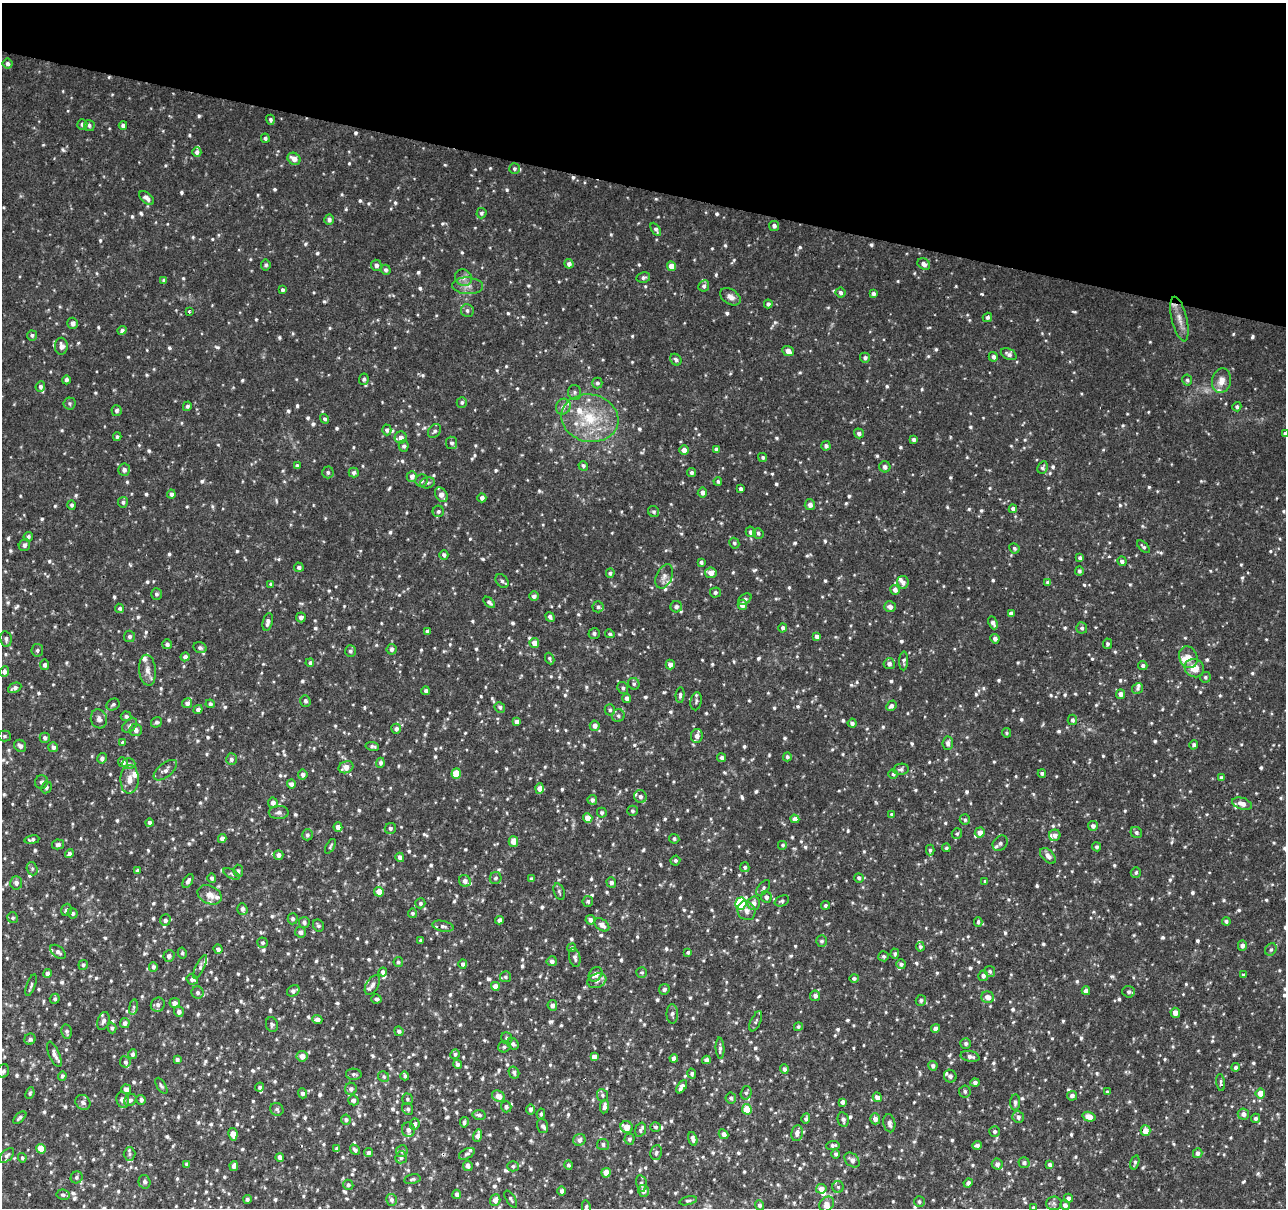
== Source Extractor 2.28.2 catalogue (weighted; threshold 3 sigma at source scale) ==
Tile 2 of 4 x 4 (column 2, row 1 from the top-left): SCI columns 1290-2573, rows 3899-5104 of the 5141 x 5324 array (HDU 1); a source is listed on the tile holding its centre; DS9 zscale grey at full resolution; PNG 1288 x 1210 px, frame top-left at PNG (2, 3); each listed source drawn as its Kron ellipse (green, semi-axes under 4 px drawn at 4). Shown black and unused: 15% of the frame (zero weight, under 2 of 3 exposures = <1% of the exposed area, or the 3 px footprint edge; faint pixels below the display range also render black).
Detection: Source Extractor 2.28.2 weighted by HDU 2 'WHT'; one run over the whole footprint, this tile lists its part. Background 0.0195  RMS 0.0032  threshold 0.0145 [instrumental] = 3 sigma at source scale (4.5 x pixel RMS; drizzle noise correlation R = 1.50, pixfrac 1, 0.0396/0.0396 arcsec/px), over >= 5 px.
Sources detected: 1297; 1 too faint to see at this stretch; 3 cosmic-ray / hot-pixel residue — neither listed nor drawn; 42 inside a brighter listed object's ellipse — not listed separately; of the other 1251, all 500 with FLUX_AUTO >= 0.657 (the completeness limit of this list) listed and drawn (751 fainter detections not listed), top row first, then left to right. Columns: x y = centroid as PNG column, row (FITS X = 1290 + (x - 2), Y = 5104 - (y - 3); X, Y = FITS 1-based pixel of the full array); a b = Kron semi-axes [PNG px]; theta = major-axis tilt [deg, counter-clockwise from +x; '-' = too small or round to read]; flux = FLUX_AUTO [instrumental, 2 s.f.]
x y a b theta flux
8 64 5 5 - 1.1
270 120 5 4 - 0.67
82 124 5 5 - 1.1
89 125 6 5 - 0.75
123 125 4 4 - 1.2
265 138 4 4 - 0.74
197 152 5 4 - 1.1
294 159 7 5 -35 2.8
514 169 5 5 - 0.71
147 198 9 5 -43 1.6
481 213 5 5 - 0.69
329 220 5 5 - 1.1
774 226 5 5 - 1.2
656 229 7 4 -59 0.99
569 264 5 4 - 1.3
924 264 7 5 -33 1.5
266 265 5 5 - 0.72
376 265 5 5 - 1.3
671 266 5 4 - 2.8
386 270 5 5 - 0.97
643 277 7 5 13 0.94
464 278 9 8 - 1.5
164 281 4 4 - 0.94
467 286 15 8 -4 2.6
704 286 6 5 - 1.1
282 290 4 4 - 0.74
840 293 5 5 - 0.93
873 293 4 4 - 0.96
730 297 11 7 -33 1.9
768 304 4 4 - 0.99
467 311 6 6 - 0.92
189 312 3 3 - 1.3
987 317 5 4 - 0.84
1179 319 23 7 -76 3.2
72 323 5 5 - 1.5
122 330 5 4 - 0.98
32 335 5 5 - 0.79
61 346 8 6 -88 1.9
788 351 6 5 - 2
1009 354 8 5 -26 1.2
993 357 5 4 - 1.1
865 358 5 5 - 0.94
676 360 6 5 - 0.94
364 379 6 5 - 0.66
66 380 4 4 - 0.9
1187 380 6 5 - 0.79
1221 381 12 9 81 2.9
597 383 5 5 - 0.75
40 387 5 5 - 0.98
575 392 7 6 - 0.91
462 402 5 5 - 0.73
69 403 6 6 - 0.72
187 406 5 4 - 0.78
563 407 8 7 - 1.6
1237 407 4 4 - 0.78
117 411 5 5 - 0.85
590 418 29 23 -12 17
324 419 5 4 - 0.7
387 430 5 4 - 0.91
434 431 7 5 50 0.87
859 433 5 4 - 1
1285 434 4 3 - 0.67
117 437 4 3 - 0.69
401 438 6 6 - 1.9
914 439 3 3 - 0.87
452 443 6 5 - 0.96
404 446 5 5 - 0.9
826 446 5 4 - 1
716 449 4 4 - 1.1
684 450 5 4 - 2.1
763 457 5 4 - 0.66
297 466 4 3 - 0.79
583 466 5 4 - 0.84
885 467 6 5 - 1.2
1043 467 6 5 - 0.69
124 470 6 5 - 1.3
328 472 6 6 - 0.82
692 472 4 4 - 0.86
354 473 5 5 - 0.78
412 476 5 5 - 1.6
422 481 6 6 - 0.93
718 481 4 4 - 0.69
427 483 7 5 14 0.72
740 489 4 3 - 0.92
702 492 5 5 - 1.6
171 494 4 4 - 1.1
441 495 8 5 -55 2.3
482 498 4 4 - 1.2
123 502 5 5 - 0.8
71 505 5 4 - 0.84
810 505 5 5 - 1.4
1013 509 4 4 - 1.2
438 511 6 5 - 0.73
654 512 6 5 - 0.71
751 532 5 5 - 1.3
758 533 5 5 - 0.69
28 537 5 4 - 0.89
734 543 5 4 - 0.68
24 545 6 5 - 1.1
1143 547 8 4 -43 0.74
1014 548 5 4 - 0.7
444 555 5 4 - 0.95
1080 558 4 4 - 0.97
1122 561 5 4 - 1.3
701 562 4 3 - 0.67
299 567 5 4 - 0.9
1079 571 4 4 - 0.8
610 573 4 4 - 0.78
711 573 6 5 - 3
664 576 13 8 66 1.7
502 581 8 5 -51 0.94
903 582 6 5 - 1.6
1048 582 4 4 - 1.1
271 584 4 4 - 0.73
895 590 5 5 - 1.2
715 593 5 5 - 0.83
156 594 6 5 - 0.82
534 596 5 5 - 1.2
745 599 7 5 33 0.75
489 602 7 4 -42 1.1
742 605 5 4 - 2.5
598 607 5 5 - 0.86
676 607 6 5 - 1
890 607 6 5 - 1.7
120 608 5 4 - 0.68
1011 613 4 4 - 1.6
301 617 5 5 - 1.2
550 617 5 4 - 1.1
268 622 9 5 76 1.7
993 623 7 4 -66 1.4
783 628 4 4 - 0.97
1082 628 6 5 - 0.93
427 631 4 4 - 0.95
594 633 5 5 - 0.83
610 634 5 3 - 0.68
129 636 5 5 - 0.96
817 637 4 4 - 1.5
6 639 8 5 -80 0.98
995 639 5 4 - 1.5
534 643 5 5 - 2.6
167 644 5 5 - 1.1
1107 644 5 4 - 0.74
200 648 7 5 -16 0.82
392 649 5 5 - 1.2
37 650 6 5 - 0.74
350 651 6 5 - 0.86
185 657 4 4 - 1.3
1188 657 11 9 -71 3
550 658 6 4 -63 0.66
904 661 9 4 88 0.84
310 663 4 4 - 0.72
670 664 5 4 - 1.7
889 664 5 5 - 1.3
45 665 5 4 - 1
1143 666 4 4 - 0.95
1194 668 10 9 - 4.4
147 670 15 8 -85 2.5
4 672 5 4 - 1.3
1205 677 5 5 - 0.69
634 684 6 5 - 0.74
15 688 7 5 26 1.2
623 688 6 5 - 0.72
1138 689 6 5 - 0.66
426 691 4 4 - 1
1121 694 4 4 - 2
680 695 8 4 86 0.85
627 698 4 4 - 1.5
305 701 6 5 - 0.91
696 701 9 5 80 0.76
187 703 5 5 - 1.4
210 704 4 4 - 0.84
113 705 7 5 29 0.77
891 706 6 4 48 1.2
500 707 5 5 - 0.8
198 709 5 4 - 1.1
610 710 6 5 - 0.7
126 716 5 5 - 0.77
618 716 6 6 - 0.85
99 719 9 8 - 1.4
1072 720 5 5 - 0.87
156 722 6 5 - 0.81
516 722 4 4 - 1.1
852 723 4 4 - 1
130 725 8 5 40 0.86
595 726 5 5 - 1.9
396 729 5 5 - 1.2
136 730 6 6 - 1.7
1006 733 4 4 - 0.67
4 736 6 5 - 0.76
697 736 7 6 - 2
45 738 5 5 - 0.96
122 742 3 3 - 0.73
948 743 7 5 84 1.5
1194 745 4 4 - 0.81
20 746 6 5 - 1.5
372 746 7 4 -10 0.82
53 747 5 4 - 1.2
787 757 4 4 - 0.69
102 758 5 4 - 1.1
722 758 4 4 - 1.1
231 759 6 5 - 1.2
123 762 5 4 - 1.3
380 763 5 4 - 0.89
128 764 7 5 0 0.85
346 767 7 5 22 2.6
901 769 8 5 9 0.85
165 770 14 7 38 1.6
456 773 5 4 - 6.7
1042 773 4 4 - 0.86
893 774 5 5 - 0.73
303 775 5 5 - 1.2
1221 778 4 4 - 0.9
130 779 14 9 88 3.1
41 782 7 6 - 1.1
291 784 4 4 - 1.4
46 787 6 5 - 0.82
540 789 5 4 - 3
640 797 6 6 - 1.1
592 800 5 5 - 1
273 803 5 5 - 1.5
1242 804 10 5 -17 2.6
632 811 5 5 - 0.71
279 812 10 6 1 1.1
602 813 5 5 - 0.67
892 815 4 4 - 0.79
588 818 5 4 - 4.3
795 819 4 4 - 1.6
965 820 5 5 - 0.7
149 823 4 4 - 0.97
1093 826 5 5 - 1.4
338 827 4 4 - 1.9
390 828 6 5 - 0.73
980 833 5 5 - 1.9
1136 833 6 5 - 0.75
957 834 5 5 - 0.68
307 835 5 5 - 0.78
1055 835 6 5 - 1.9
222 838 4 4 - 1.7
674 839 5 5 - 0.69
32 840 7 4 9 0.86
513 841 5 4 - 3.1
1000 843 8 6 49 1.2
58 844 6 5 - 0.79
783 845 5 5 - 0.67
330 846 8 4 60 0.68
1096 847 4 4 - 0.7
946 848 4 3 - 0.66
930 850 5 4 - 0.7
69 854 5 4 - 1
279 855 5 4 - 1.5
1048 856 9 5 -45 2.1
400 857 5 4 - 1.2
675 860 5 4 - 0.73
745 867 5 4 - 0.78
32 869 7 5 -71 0.66
137 871 4 4 - 0.79
238 871 6 5 - 0.81
1136 872 5 5 - 0.67
232 874 9 4 -28 0.72
212 878 5 4 - 0.84
495 878 6 5 - 0.78
859 878 5 4 - 1
531 879 4 3 - 0.79
188 881 8 4 57 1.1
465 881 6 5 - 1.4
985 881 4 3 - 0.7
611 882 5 4 - 1.1
16 883 7 6 - 1.3
763 888 9 5 53 0.89
379 892 5 5 - 4
559 892 8 5 -72 0.7
210 895 12 9 -27 2.8
766 897 5 5 - 1.3
588 901 5 5 - 0.77
782 901 7 5 22 0.74
420 903 5 5 - 0.73
754 903 7 6 - 1.9
741 904 6 5 - 26
825 905 4 4 - 0.7
242 909 6 5 - 1.3
66 910 6 5 - 0.83
746 911 10 9 - 1.9
73 913 5 5 - 0.8
412 913 5 4 - 0.69
13 918 5 5 - 0.67
293 919 5 5 - 0.94
165 920 6 5 - 0.93
499 920 4 4 - 1.1
590 920 5 4 - 1.3
1226 921 4 4 - 0.85
304 922 5 5 - 1.1
978 922 5 4 - 0.7
318 925 6 5 - 0.75
602 925 8 5 -38 1.8
443 926 11 5 -13 1.2
300 932 5 5 - 1.6
421 940 4 3 - 0.67
821 941 5 5 - 0.89
263 943 5 5 - 0.66
1242 946 5 4 - 1.3
920 947 4 4 - 0.68
572 948 4 4 - 0.72
218 949 5 4 - 1.1
1271 949 6 5 - 0.71
58 952 9 5 -40 1.3
688 952 4 4 - 0.66
182 953 5 4 - 0.71
895 954 5 3 - 0.69
169 956 6 5 - 1.1
884 956 5 5 - 0.68
575 958 10 5 -80 1.2
552 961 5 5 - 1.4
398 962 5 4 - 0.73
463 964 4 4 - 0.94
901 964 5 5 - 0.78
83 965 5 4 - 0.71
153 967 5 4 - 1.1
200 967 13 4 64 0.96
990 971 5 5 - 0.79
383 972 4 4 - 1.1
642 972 5 5 - 0.67
47 974 4 4 - 1.4
596 974 8 6 51 2.1
1244 975 4 3 - 0.68
983 976 5 5 - 1.4
505 977 5 5 - 0.82
854 978 4 4 - 0.84
192 979 6 5 - 1.2
597 981 10 7 20 1.5
31 985 11 3 70 0.7
372 985 11 6 58 1.5
495 986 4 4 - 2.9
664 989 5 5 - 1
293 991 7 5 30 1.2
1086 991 4 4 - 1.5
1129 992 6 5 - 1.1
198 993 6 6 - 1
815 996 5 5 - 1.1
988 997 6 5 - 2.4
55 999 5 5 - 0.74
376 999 5 4 - 0.95
921 1000 5 5 - 0.89
175 1003 5 5 - 1.7
158 1005 7 7 - 1.4
552 1005 5 5 - 1.3
133 1007 8 4 82 0.66
179 1012 5 5 - 1.4
1175 1013 5 5 - 2.5
672 1014 10 6 -89 1.2
317 1019 5 4 - 1.8
103 1021 9 6 71 1.3
756 1021 11 5 65 0.82
125 1023 5 5 - 1.5
272 1024 7 6 - 0.75
798 1027 4 4 - 0.71
112 1028 5 4 - 0.72
935 1028 4 4 - 1.5
67 1031 7 5 -81 0.81
399 1031 5 4 - 0.87
507 1038 6 5 - 0.93
30 1039 6 5 - 1.1
513 1044 6 5 - 0.94
966 1044 5 5 - 0.95
504 1047 6 5 - 0.83
720 1048 11 4 -86 0.94
54 1054 13 5 -67 1.7
133 1054 5 4 - 0.91
455 1054 5 4 - 0.75
302 1056 5 5 - 2.6
970 1056 9 5 -13 1.6
594 1057 4 4 - 2.1
674 1058 4 4 - 1.6
177 1060 4 4 - 0.84
706 1060 4 4 - 1.5
125 1062 6 5 - 0.75
457 1064 4 4 - 0.84
933 1066 5 4 - 1.1
1236 1067 4 4 - 0.91
784 1069 5 4 - 1.2
3 1071 7 5 66 0.92
514 1072 6 5 - 1.1
692 1073 5 4 - 0.8
354 1074 8 5 -2 0.77
62 1076 4 4 - 0.8
405 1076 4 3 - 0.69
950 1076 6 6 - 1.5
384 1077 6 5 - 0.66
975 1082 4 4 - 1.2
1221 1082 9 4 -82 0.79
161 1086 9 4 -59 0.7
260 1087 4 4 - 0.68
682 1087 7 4 55 2.1
126 1089 5 4 - 1.7
351 1089 6 6 - 1.1
965 1091 6 5 - 0.79
1107 1092 4 3 - 0.68
30 1093 6 4 64 0.67
302 1093 5 4 - 0.95
746 1093 7 5 73 0.69
1260 1093 5 4 - 4.2
602 1095 6 5 - 0.77
498 1096 7 5 -27 2.8
1072 1096 5 5 - 1.1
877 1097 5 4 - 1.7
731 1098 5 5 - 0.91
407 1099 6 5 - 0.66
123 1100 8 6 -68 1.8
130 1100 7 5 38 0.93
141 1100 5 4 - 0.9
353 1100 5 5 - 1.3
83 1102 8 7 - 1.3
843 1102 4 4 - 1.4
1015 1102 8 5 86 1.1
604 1106 7 4 84 1.9
506 1107 5 5 - 1.1
277 1109 7 6 - 0.74
408 1109 6 5 - 0.83
530 1109 5 4 - 1.2
747 1109 5 5 - 9.1
541 1114 5 4 - 0.71
1243 1114 6 5 - 1.5
479 1115 7 5 -11 0.98
1018 1117 6 5 - 1.1
1089 1117 7 4 -15 3.5
20 1118 8 3 41 0.75
1255 1118 4 4 - 0.87
806 1119 5 4 - 0.85
843 1119 7 5 -77 1.2
875 1119 5 5 - 1.6
346 1120 5 5 - 0.81
464 1122 5 4 - 0.84
889 1123 9 6 -79 1.5
415 1124 6 5 - 1.2
543 1126 7 5 -74 0.95
627 1127 6 5 - 4.2
656 1127 5 4 - 0.67
408 1130 7 6 - 1.7
640 1130 7 5 72 0.71
1145 1131 5 5 - 3.1
995 1132 5 5 - 0.85
797 1133 8 6 81 1.8
233 1134 6 4 -78 3
724 1134 5 4 - 1.3
477 1136 6 4 73 1.7
630 1139 5 5 - 0.81
693 1139 7 4 -75 1.2
579 1140 6 5 - 1.4
603 1144 6 5 - 0.83
833 1145 7 4 3 0.84
977 1145 5 4 - 1
41 1149 5 4 - 6.3
337 1149 4 3 - 0.97
355 1150 6 4 -50 1
402 1151 6 6 - 0.7
369 1153 4 4 - 1
656 1153 7 5 80 0.82
1198 1153 5 4 - 1.2
129 1154 6 6 - 0.75
467 1154 8 5 28 0.71
836 1154 5 4 - 0.84
7 1156 9 5 43 0.79
280 1157 4 4 - 1.3
401 1157 6 5 - 0.99
22 1158 5 4 - 0.68
852 1160 8 6 -44 1.7
1135 1162 7 3 73 0.69
1024 1163 5 5 - 1
187 1164 4 3 - 0.87
997 1164 5 5 - 1.4
568 1165 5 4 - 0.71
1050 1165 4 4 - 0.92
234 1166 5 4 - 1.5
468 1166 5 4 - 1.4
513 1166 6 5 - 0.71
606 1173 5 4 - 4.3
77 1177 6 5 - 0.8
412 1179 8 4 12 0.74
144 1182 7 6 - 0.88
641 1183 8 5 -79 1
968 1183 5 4 - 1.4
348 1185 5 5 - 0.92
838 1187 6 5 - 0.69
821 1189 5 4 - 2.4
562 1191 4 4 - 1.3
643 1191 6 5 - 1.6
457 1194 5 4 - 1.3
63 1195 6 5 - 0.78
1068 1198 4 4 - 1.5
247 1199 4 3 - 0.82
511 1199 9 4 -58 0.67
392 1200 6 5 - 1.1
495 1200 6 5 - 2.3
688 1201 9 4 14 0.67
919 1202 5 5 - 0.75
1054 1203 8 6 4 0.86
827 1204 8 6 43 2
760 1205 5 4 - 1.1
1065 1205 5 4 - 1.5
586 1207 7 3 -83 0.7
1033 1208 4 4 - 0.69
Isophote crosses this tile's border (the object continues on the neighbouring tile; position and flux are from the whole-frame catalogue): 4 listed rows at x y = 1285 434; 3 1071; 586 1207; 1033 1208